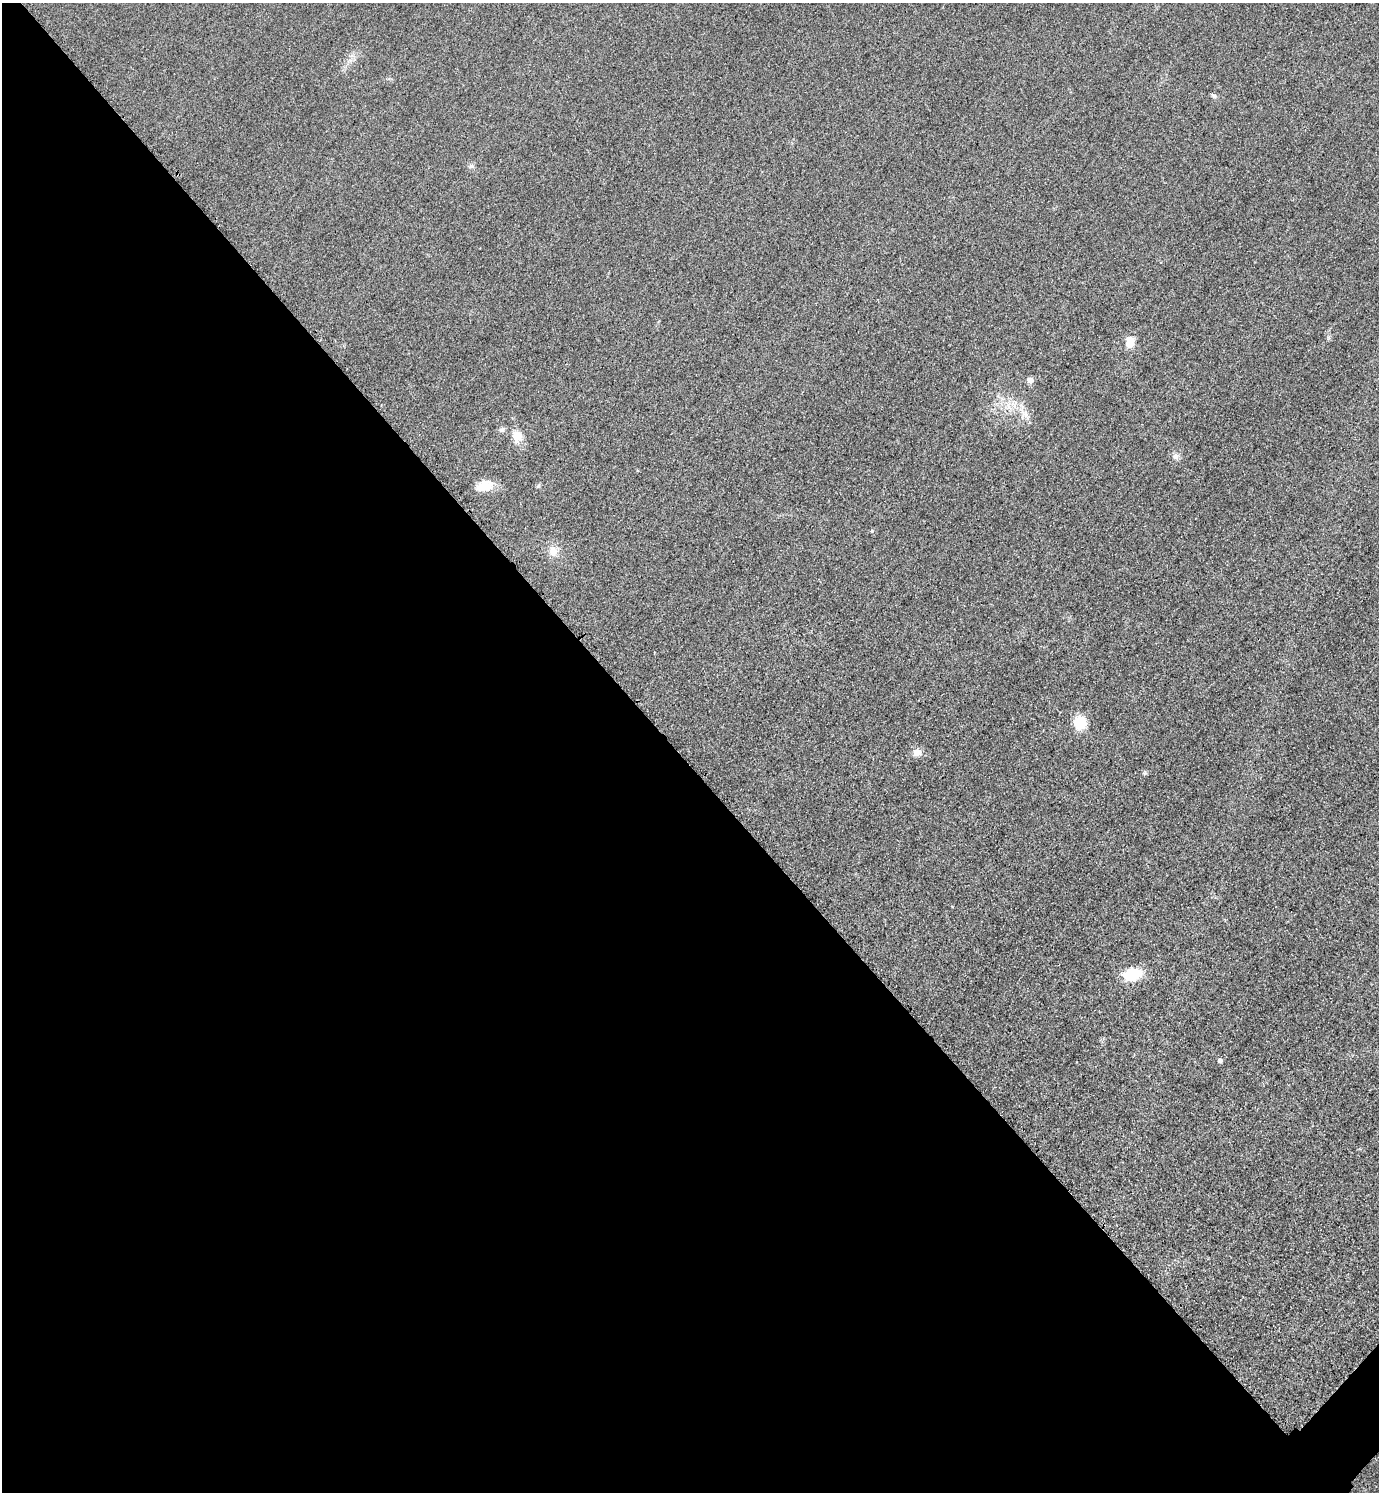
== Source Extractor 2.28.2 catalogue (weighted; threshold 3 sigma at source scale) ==
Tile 9 of 4 x 4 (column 1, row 3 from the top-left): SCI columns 327-1703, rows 1521-3010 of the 6019 x 6019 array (HDU 1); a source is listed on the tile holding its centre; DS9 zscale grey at full resolution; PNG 1381 x 1494 px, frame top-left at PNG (2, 3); no overlay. Shown black and unused: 49% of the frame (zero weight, under 3 of 4 exposures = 3% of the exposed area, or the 3 px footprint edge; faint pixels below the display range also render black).
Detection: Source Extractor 2.28.2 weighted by HDU 2 'WHT'; one run over the whole footprint, this tile lists its part. Background 0.0756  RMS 0.017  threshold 0.0773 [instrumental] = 3 sigma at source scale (4.5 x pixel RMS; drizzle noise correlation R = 1.50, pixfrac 1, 0.05/0.05 arcsec/px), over >= 5 px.
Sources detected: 16; all 16 listed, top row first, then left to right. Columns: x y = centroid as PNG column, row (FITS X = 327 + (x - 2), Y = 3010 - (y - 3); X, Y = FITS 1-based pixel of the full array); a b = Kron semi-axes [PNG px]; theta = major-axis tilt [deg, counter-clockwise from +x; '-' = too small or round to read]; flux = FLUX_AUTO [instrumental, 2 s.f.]
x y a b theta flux
1214 96 7 4 -20 2.9
471 166 7 5 44 3.8
1130 342 16 11 89 18
1030 380 6 5 - 9.9
1025 414 15 8 -47 14
502 430 7 6 - 4
517 436 16 12 84 19
1175 456 8 8 - 6.6
484 486 18 11 15 28
872 531 5 4 - 1.7
553 551 13 11 -68 15
1080 722 17 16 - 29
917 752 13 9 0 10
1145 773 6 5 - 2.5
1132 974 18 11 14 54
1219 1060 5 5 - 4.6